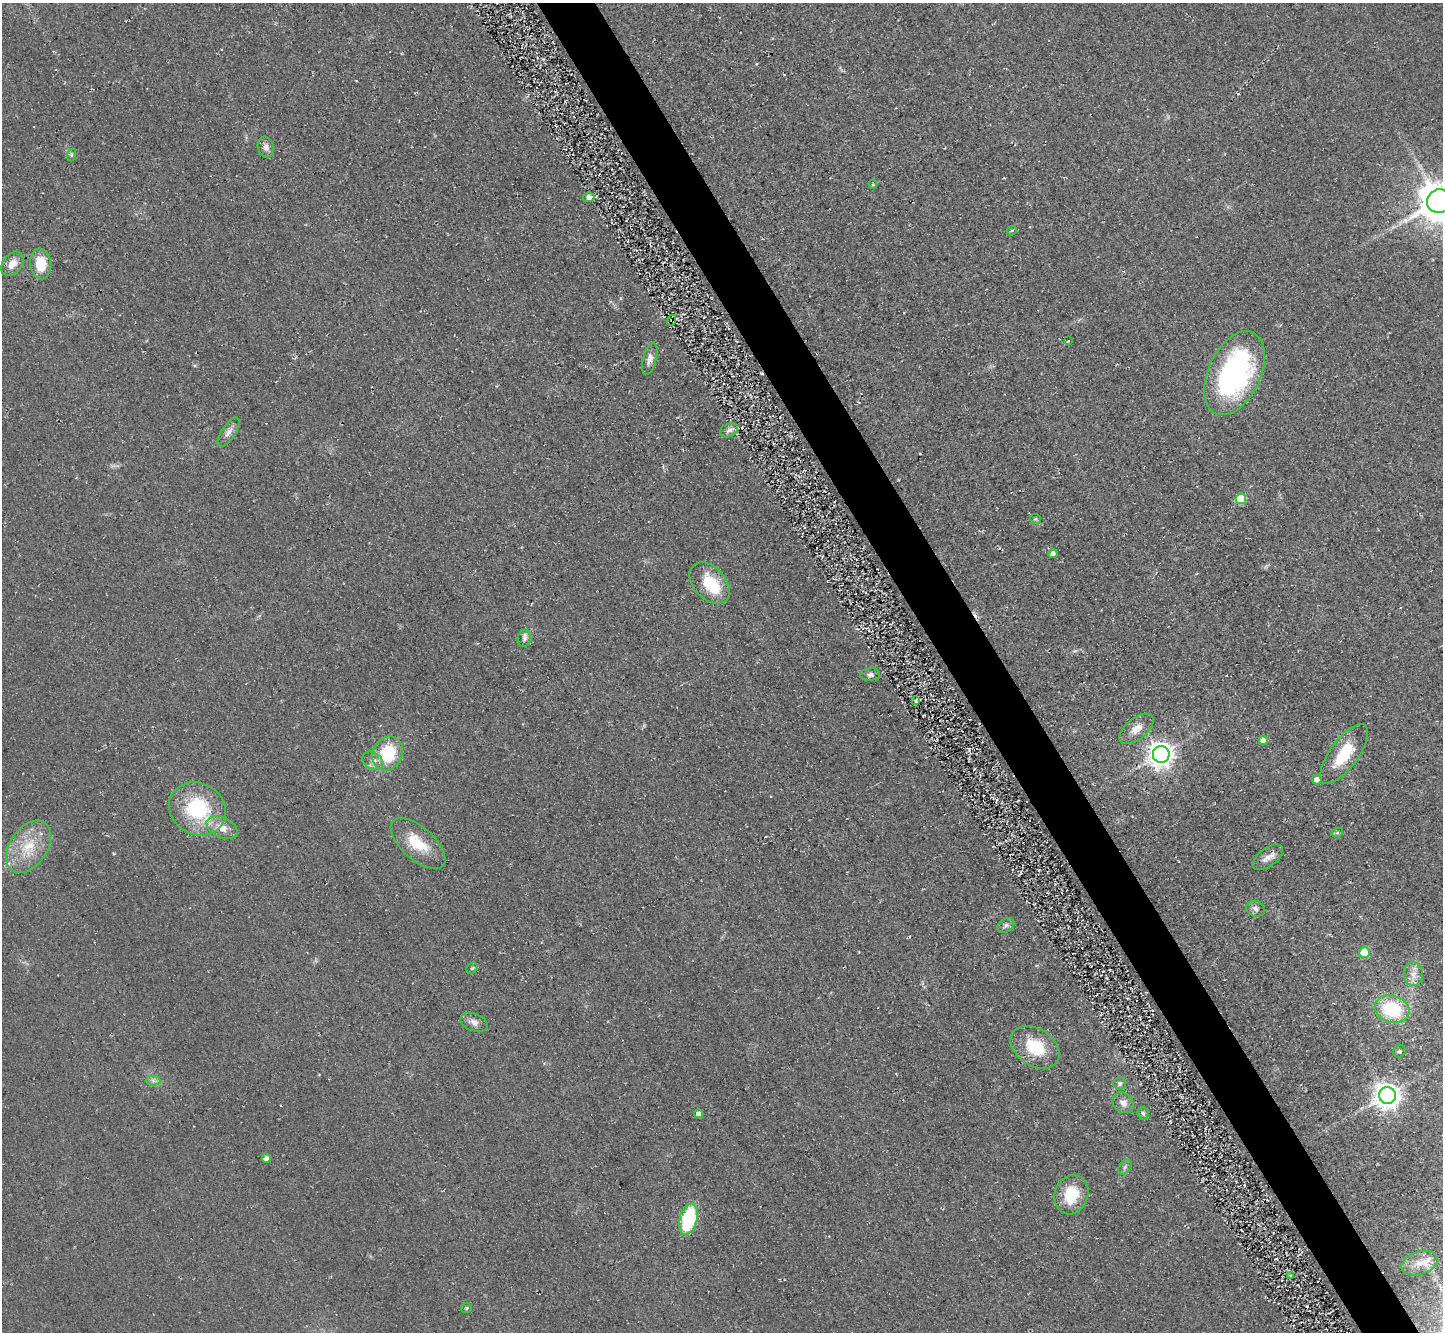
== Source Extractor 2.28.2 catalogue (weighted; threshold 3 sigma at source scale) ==
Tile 6 of 4 x 4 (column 2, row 2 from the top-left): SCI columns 1501-2941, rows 2980-4309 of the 5844 x 5824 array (HDU 1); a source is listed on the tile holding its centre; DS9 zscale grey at full resolution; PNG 1445 x 1334 px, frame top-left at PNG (2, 3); each listed source drawn as its Kron ellipse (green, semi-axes under 4 px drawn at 4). Shown black and unused: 4% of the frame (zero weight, under 2 of 3 exposures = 3% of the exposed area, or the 3 px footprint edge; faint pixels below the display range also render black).
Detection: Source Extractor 2.28.2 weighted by HDU 2 'WHT'; one run over the whole footprint, this tile lists its part. Background 0.0372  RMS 0.013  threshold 0.0565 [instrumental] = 3 sigma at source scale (4.5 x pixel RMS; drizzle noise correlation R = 1.50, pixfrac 1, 0.05/0.05 arcsec/px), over >= 5 px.
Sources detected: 61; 1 inside a brighter object's white glare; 2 cosmic-ray / hot-pixel residue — neither listed nor drawn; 2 inside a brighter listed object's ellipse — not listed separately; the other 56 listed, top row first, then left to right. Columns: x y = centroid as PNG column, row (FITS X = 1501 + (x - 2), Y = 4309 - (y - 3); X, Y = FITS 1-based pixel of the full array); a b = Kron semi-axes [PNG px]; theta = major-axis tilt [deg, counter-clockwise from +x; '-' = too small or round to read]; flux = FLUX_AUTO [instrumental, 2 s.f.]
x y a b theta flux
266 147 10 8 -73 7.3
71 155 6 4 72 1.9
873 184 4 4 - 1.5
589 197 6 5 - 6.3
1439 201 12 11 - 3400
1012 230 5 3 - 1.4
12 264 13 9 51 13
41 264 15 10 -84 28
672 320 5 4 - 3.7
1068 341 3 3 - 0.87
650 359 16 7 75 7.8
1235 373 44 26 65 260
729 430 9 6 23 4.6
229 432 17 7 56 7.8
1241 499 5 5 - 47
1035 519 5 5 - 1.6
1053 553 4 4 - 5.3
710 583 24 16 -46 46
524 638 9 6 81 5
870 675 10 6 4 4.4
916 701 3 3 - 16
1136 729 20 10 38 14
1263 740 5 4 - 7.8
388 753 17 14 64 59
1161 754 8 8 - 1200
1344 754 35 14 53 48
373 761 11 8 -35 7.9
1317 779 5 5 - 8.2
197 809 29 25 -30 98
222 828 16 10 -26 15
1337 833 6 4 19 1.9
418 843 33 16 -41 37
28 847 29 19 55 42
1268 857 17 9 37 10
1256 909 9 7 -21 5.4
1006 925 9 6 33 4.4
1364 953 5 5 - 46
472 968 6 5 - 2
1413 974 12 9 -84 9.5
1392 1009 17 13 -16 76
474 1022 14 8 -21 7.4
1035 1047 27 18 -34 49
1400 1051 6 5 - 2.3
153 1081 7 5 -1 3.6
1120 1084 6 6 - 3.4
1387 1095 8 8 - 1300
1123 1103 11 9 -43 8.4
1143 1113 6 5 - 3.1
698 1114 4 4 - 8.7
266 1158 4 4 - 5.6
1125 1167 8 5 54 3.4
1071 1195 20 16 71 41
688 1219 16 8 75 91
1419 1263 18 11 18 19
1290 1276 3 3 - 7
466 1308 6 5 - 1.9
Overlapping masked pixels (flux is a lower limit): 1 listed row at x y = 672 320
Isophote crosses this tile's border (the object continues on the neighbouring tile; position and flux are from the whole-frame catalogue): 1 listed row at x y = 1439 201